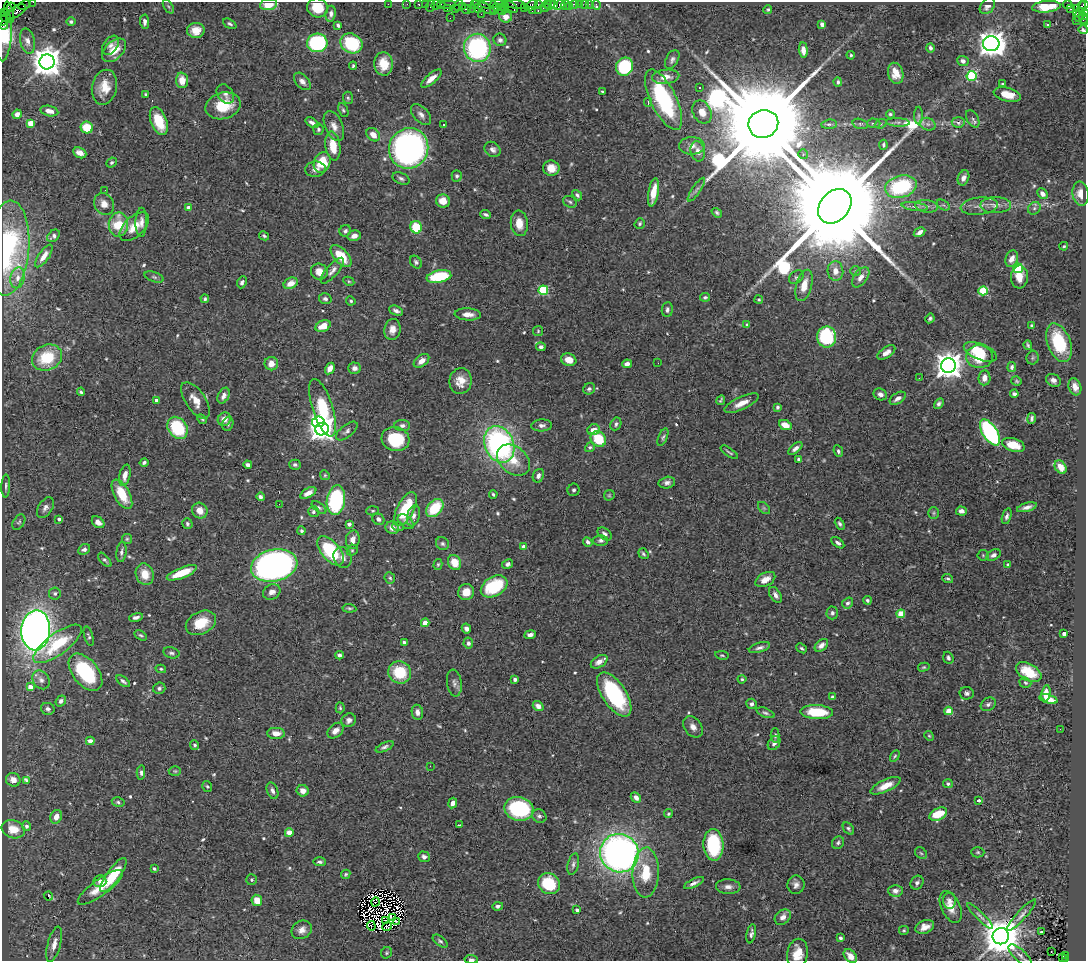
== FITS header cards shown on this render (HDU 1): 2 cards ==
NAXIS1  =                 1084
NAXIS2  =                  959

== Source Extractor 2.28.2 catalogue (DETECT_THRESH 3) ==
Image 1084 x 959 px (HDU 1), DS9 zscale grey, 1 PNG px = 1 image px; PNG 1088 x 963 px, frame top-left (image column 1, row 959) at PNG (2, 2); each listed source drawn as its Kron ellipse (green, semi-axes under 4 px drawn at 4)
Background 1.17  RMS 0.038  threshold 0.113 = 3 sigma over >= 5 px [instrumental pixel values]
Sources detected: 610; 10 with non-positive FLUX_AUTO (blend fragments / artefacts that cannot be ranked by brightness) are neither listed nor drawn; of the other 600, the 500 brightest by FLUX_AUTO listed and drawn (100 fainter detections omitted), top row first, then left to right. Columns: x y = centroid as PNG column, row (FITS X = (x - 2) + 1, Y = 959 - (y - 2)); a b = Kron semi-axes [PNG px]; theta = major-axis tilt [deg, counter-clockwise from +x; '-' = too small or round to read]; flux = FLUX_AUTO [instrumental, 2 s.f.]
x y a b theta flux
33 2 2 2 - 31
269 4 8 5 9 50
388 4 2 2 - 38
407 4 2 2 - 5.6
419 4 3 3 - 110
425 4 2 2 - 35
448 4 8 3 0 170
488 4 8 3 0 190
497 4 7 2 3 260
514 4 11 3 -7 230
538 4 3 2 - 71
547 4 3 2 - 100
554 4 4 3 - 150
574 4 3 2 - 110
579 4 2 2 - 24
584 4 2 2 - 41
589 4 2 2 - 8.2
24 5 6 3 26 82
436 5 5 3 - 69
441 5 4 3 - 82
459 5 5 3 - 93
474 5 4 2 - 69
532 5 7 4 45 250
550 5 5 3 - 170
559 5 6 4 36 150
565 5 5 2 - 28
596 5 5 3 - 22
1067 5 5 3 - 1100
1083 5 5 3 - 120
168 6 8 4 -59 3.6
430 6 6 2 72 190
462 6 3 2 - 24
569 6 2 2 - 14
987 6 9 6 50 15
11 7 4 3 - 97
484 7 13 4 -29 460
501 7 3 3 - 220
512 7 7 3 -43 290
524 7 2 2 - 81
545 7 4 3 - 110
1046 7 14 5 5 68
317 8 10 9 - 58
471 8 3 3 - 42
478 8 5 4 - 310
505 8 5 2 - 160
1077 8 3 3 - 530
447 9 3 2 - 74
455 9 3 3 - 130
466 9 5 3 - 230
495 9 6 3 48 190
768 9 4 4 - 3.9
1071 9 3 2 - 35
501 10 5 3 - 340
532 11 3 3 - 110
538 11 3 2 - 160
1080 11 11 4 73 520
9 12 10 3 -76 360
16 12 11 5 33 610
5 13 4 3 - 54
1076 13 3 3 - 96
1084 13 4 3 - 140
331 14 8 5 81 10
481 14 2 2 - 34
5 17 6 2 -38 220
506 17 6 5 - 20
450 18 2 2 - 13
1083 18 5 4 - 230
3 20 5 2 - 120
1076 21 2 2 - 28
71 22 4 4 - 5.6
145 22 7 4 -86 8.7
1085 23 3 2 - 42
230 24 7 4 -28 5
822 24 4 4 - 18
4 25 4 3 - 180
338 25 4 3 - 6.6
1048 25 3 3 - 28
196 30 9 7 4 30
1083 30 5 4 - 7
4 35 26 8 86 190
500 40 6 6 - 7.9
27 41 12 7 -77 15
317 43 10 9 - 280
351 43 11 9 -28 140
991 44 8 7 - 2900
110 45 11 7 53 12
477 48 14 13 - 390
930 48 4 4 - 7.4
114 50 14 9 43 47
803 50 8 4 -86 14
851 55 4 3 - 3.7
672 59 10 6 61 8.9
963 61 6 5 - 9.9
47 62 7 7 - 4500
384 64 12 9 -86 44
353 66 4 3 - 3.8
625 67 9 8 - 190
896 73 10 7 -74 30
972 76 5 5 - 210
666 77 13 7 5 25
431 79 13 5 40 19
182 80 8 6 -86 30
302 81 10 6 -48 12
838 82 4 4 - 6.2
1002 84 3 3 - 4
104 87 17 12 76 48
699 87 3 3 - 13
603 92 4 3 - 3.6
146 94 4 3 - 3.7
225 94 10 7 -53 11
1007 95 14 7 -13 38
348 98 6 5 - 4.1
664 100 33 13 -64 260
648 102 4 3 - 11
223 106 18 13 14 78
343 110 7 4 -66 4.5
49 111 9 5 -12 20
702 112 12 9 -65 27
17 114 5 4 - 12
890 114 4 4 - 4.5
421 115 12 7 -47 13
919 115 9 4 -90 5
973 119 9 6 -62 7.6
159 121 15 8 -69 86
898 122 12 4 -3 7.6
958 122 6 5 - 8.4
31 123 4 4 - 57
312 123 7 4 -34 11
874 123 6 5 - 6.2
443 124 3 3 - 15
763 124 15 14 - 110000
829 124 7 5 7 5.1
860 124 8 5 -15 5.1
881 124 6 4 22 4.4
928 124 8 6 -21 8.7
334 126 16 9 -67 20
87 128 6 6 - 76
318 129 6 5 - 5.2
373 135 8 6 -45 22
883 145 5 4 - 5.1
333 146 14 7 -82 52
692 146 13 8 0 18
409 148 20 19 - 1000
492 149 9 7 -37 11
698 151 10 7 -79 15
80 153 7 5 -26 17
803 154 5 5 - 3.5
112 162 5 4 - 4.5
322 162 10 8 68 76
551 168 8 7 - 31
315 169 10 7 6 14
457 176 5 5 - 5.8
401 178 9 5 -23 7.6
963 178 8 5 68 11
901 187 16 11 15 230
105 190 2 2 - 5
696 190 14 3 56 7.6
653 192 14 5 80 42
1043 194 6 4 -47 15
1081 194 12 8 -83 28
577 195 6 4 -48 5.9
443 201 7 6 - 31
570 202 7 5 -29 5.6
104 204 11 9 -58 23
943 205 7 4 -32 4.6
996 205 15 8 1 21
835 206 19 14 48 120000
927 206 11 6 -7 11
979 206 19 8 7 19
915 207 13 4 -7 11
189 208 4 4 - 25
1034 208 7 5 46 6.5
717 213 5 4 - 4.4
486 214 5 3 - 6.2
141 222 14 6 88 15
519 223 13 8 -84 34
640 223 5 4 - 4.5
118 225 12 9 87 89
134 227 18 10 43 45
416 227 6 6 - 75
345 231 6 5 - 8.3
920 232 6 4 31 12
54 236 7 5 43 6.5
264 236 5 4 - 4.9
354 236 7 5 15 17
1064 246 4 3 - 3.4
8 248 47 21 85 310
44 256 13 5 55 22
341 256 13 7 -47 70
1012 259 8 6 70 22
416 262 7 5 -52 6
1018 268 5 4 - 180
332 271 16 6 49 14
835 271 10 8 -86 23
856 271 5 5 - 4
319 272 8 8 - 26
154 277 10 5 -19 5.1
439 277 12 6 11 150
796 277 8 6 42 5.8
861 277 11 6 53 17
1019 277 11 8 87 29
18 278 10 7 79 16
349 281 6 4 -28 3.6
242 282 6 4 64 7.2
291 283 7 5 25 25
804 285 16 8 75 31
543 290 5 4 - 170
983 291 5 4 - 130
705 297 5 4 - 5.1
205 299 4 4 - 4.6
325 299 6 5 - 7.3
759 299 4 4 - 3.5
351 301 5 4 - 4.5
667 310 7 5 86 8
396 311 7 4 -23 9.3
468 314 13 6 -3 20
930 318 5 4 - 5.4
747 325 4 3 - 3.7
1031 325 4 4 - 3.4
323 326 8 5 24 38
392 329 10 8 82 20
538 331 5 5 - 3.4
827 337 10 9 - 210
1059 343 20 11 -70 140
1028 345 4 3 - 4.3
541 347 4 4 - 7.9
980 352 17 8 -22 76
886 353 10 5 34 17
979 357 13 11 -3 79
47 358 15 12 24 110
1033 358 7 6 - 4.6
569 360 8 6 -18 32
422 361 9 5 38 18
658 363 2 2 - 4.8
271 364 7 6 - 24
627 364 5 4 - 13
948 366 7 7 - 3400
1012 367 5 4 - 6.1
330 368 6 4 58 23
354 368 6 5 - 12
919 378 2 2 - 5.1
984 378 7 6 - 18
1053 380 8 6 -29 12
461 381 13 11 82 33
1016 381 5 4 - 4
1075 387 9 6 -72 17
589 389 6 5 - 6.1
81 392 4 3 - 5
880 394 7 5 -27 12
1014 394 4 4 - 7.3
224 396 8 5 64 14
898 398 9 5 33 14
156 400 3 3 - 9.9
195 400 21 10 -56 31
721 400 5 3 - 3.7
742 403 19 6 25 26
939 404 6 4 57 7
777 407 4 3 - 4.6
323 408 30 10 -72 180
1032 418 5 3 - 5.6
202 419 5 4 - 3.7
224 419 7 6 - 22
318 422 6 5 - 330
228 424 7 5 73 5.7
616 424 7 5 64 5.5
402 425 8 5 -6 8.6
542 425 10 6 3 11
785 425 6 5 - 28
177 428 12 9 -55 140
322 429 7 6 - 2300
594 430 6 5 - 24
347 431 13 6 39 9.6
990 432 15 7 -57 430
663 437 9 4 67 5.7
395 439 14 12 -16 130
598 439 8 7 - 87
499 444 19 14 -66 640
1013 445 12 6 -16 41
590 447 5 4 - 4.8
795 449 8 4 40 10
838 451 6 4 -67 6.1
729 452 10 2 -35 4.5
799 459 4 4 - 5
513 460 18 13 -39 50
144 463 4 3 - 5.7
248 465 4 4 - 8.4
295 465 6 5 - 6
1061 467 7 5 -54 23
125 475 11 5 77 19
325 475 5 4 - 3.4
538 476 7 5 65 10
667 483 8 5 12 9.5
6 486 11 4 88 6.9
574 490 6 6 - 5.9
308 493 9 4 30 19
122 494 16 7 -61 73
493 494 4 3 - 3.9
609 495 6 5 - 3.4
260 497 4 4 - 7.5
336 500 15 9 82 280
279 504 3 2 - 4.2
319 507 8 4 -37 5.6
1027 507 10 4 16 12
45 508 11 7 58 12
435 508 10 7 48 100
764 508 7 4 -45 4.5
405 509 18 8 63 110
200 511 8 7 - 25
373 511 6 4 2 4
961 511 5 4 - 12
313 512 5 5 - 5.9
934 513 6 5 - 4.9
414 516 11 6 76 11
1007 516 8 4 73 7.4
59 519 4 3 - 6.6
378 519 6 5 - 10
19 522 8 5 57 5.1
98 522 7 5 -40 15
406 522 9 5 -40 8.6
187 524 5 5 - 5
349 524 4 3 - 12
840 524 6 4 -61 5.9
398 527 6 4 -8 3.4
392 528 7 6 - 18
301 531 4 4 - 4.8
605 534 8 5 -41 8.8
127 539 5 5 - 3.9
353 540 9 7 81 19
601 540 7 5 1 8.1
588 542 5 4 - 8.4
838 543 7 4 -37 7.4
442 544 7 6 - 6
524 547 4 4 - 25
84 549 6 5 - 7.5
352 550 6 5 - 4.6
331 551 17 9 -50 170
121 552 10 5 82 8.5
643 554 6 4 -53 5
983 555 5 5 - 4.2
994 555 7 5 29 12
343 557 11 9 -70 17
105 560 9 4 -48 6.2
455 562 8 6 -61 40
438 564 5 4 - 3.6
508 564 6 4 29 6.7
274 565 23 16 13 1300
1008 565 4 4 - 3.8
182 573 16 5 22 63
145 574 11 9 -72 38
390 578 6 5 - 4.5
948 578 5 3 - 4.9
765 579 11 6 28 23
494 586 14 9 30 150
272 592 9 7 29 16
466 592 8 7 - 28
55 593 6 6 - 5.3
775 595 9 5 -57 12
867 600 4 3 - 4.6
848 603 6 5 - 6.9
349 608 7 4 -7 4.4
832 613 6 6 - 7
901 614 4 4 - 84
136 617 7 4 11 9
201 623 16 11 26 54
425 623 4 4 - 43
466 629 5 4 - 11
36 630 20 14 86 2000
1064 634 3 3 - 13
141 635 7 4 -30 4.3
530 635 6 4 8 8
89 636 10 4 -74 5.3
404 642 4 3 - 4.6
468 643 5 5 - 7.9
58 644 29 10 36 120
821 645 8 5 41 12
759 648 11 5 17 10
802 648 6 4 -39 4.3
171 653 8 5 -13 6.5
339 655 4 4 - 8
722 655 6 4 -10 3.5
948 658 6 5 - 5.9
599 662 9 5 32 17
924 667 6 4 15 3.5
161 669 5 4 - 3.9
86 672 21 12 -51 210
400 672 11 11 - 97
1029 672 14 8 -30 69
515 679 4 3 - 8.2
742 679 4 3 - 4.5
41 680 10 8 -56 12
123 681 8 4 -36 6.4
454 683 13 7 -82 12
1025 683 6 5 - 4.3
30 687 4 4 - 27
159 688 6 5 - 6.7
967 693 7 6 - 7.5
1046 693 8 4 83 27
614 694 25 12 -56 250
832 697 3 3 - 4.8
1049 699 9 4 -15 22
61 701 6 4 52 7.6
751 704 5 5 - 8.6
988 704 8 6 34 8.2
538 706 5 4 - 15
340 708 5 4 - 3.9
48 709 7 6 - 8.2
948 711 4 4 - 46
417 712 7 5 -80 12
817 712 16 7 -3 92
765 713 9 4 -21 6.1
349 720 7 6 - 10
693 727 12 8 -54 17
1060 729 2 2 - 3.7
335 731 9 6 42 18
276 733 9 5 -3 23
775 735 7 4 88 5
929 736 5 4 - 3.4
90 741 4 3 - 22
774 743 8 5 56 8.5
195 745 5 4 - 4.7
385 747 9 4 25 7.6
895 756 6 4 58 3.4
430 766 2 2 - 6.2
175 771 6 5 - 3.7
141 773 7 4 -89 7.2
13 780 7 6 - 22
27 780 4 3 - 15
948 784 5 4 - 6
207 786 6 4 -55 4.1
886 786 16 6 25 31
272 791 9 5 -70 9.3
303 791 6 5 - 24
636 797 6 4 -45 13
979 800 4 3 - 8.1
118 802 6 4 -12 5.1
453 803 5 4 - 15
519 809 15 12 -12 260
668 814 4 4 - 4
938 814 9 6 25 67
539 816 7 6 - 7.4
56 817 7 5 68 21
459 825 4 2 - 4.2
27 826 5 4 - 9.5
13 829 12 9 -19 45
848 829 7 4 -51 4.9
289 833 4 4 - 41
838 843 6 5 - 5.6
713 845 16 10 -86 170
978 852 7 5 -2 4.3
619 853 19 19 - 1400
921 853 6 5 - 4.5
424 857 6 5 - 8.4
320 862 6 4 -2 6
573 864 11 5 76 8.4
154 869 3 3 - 5.2
646 872 25 13 88 93
346 874 5 4 - 4.4
113 875 20 6 54 100
252 880 5 5 - 4.5
100 881 6 6 - 11
694 883 11 4 26 8.9
917 883 7 6 - 9.1
549 884 11 10 - 120
796 885 9 8 - 12
100 887 27 8 36 55
728 887 12 7 -3 16
895 891 7 6 - 12
48 896 5 3 - 30
257 900 6 5 - 34
949 901 8 6 -89 9.8
375 902 5 2 - 4.5
498 906 5 4 - 7.2
951 907 17 9 -65 31
577 910 3 3 - 9.2
1022 915 20 4 48 12
980 916 17 4 -45 9
393 917 4 2 - 3.8
783 917 9 7 41 17
385 920 2 2 - 6.9
396 921 4 2 - 4.4
371 926 5 2 - 4.7
387 926 5 3 - 3.6
925 927 10 6 23 21
302 930 10 9 - 20
904 930 5 4 - 3.4
1041 932 3 3 - 22
751 934 10 4 79 9.2
1001 936 8 8 - 8600
840 938 4 4 - 5.9
440 941 8 4 -37 5.8
54 944 18 6 75 24
1051 952 2 2 - 3.7
386 953 6 5 - 4.3
797 953 15 10 80 43
1020 955 14 6 -43 12
1066 955 3 2 - 280
850 956 8 5 -47 22
1062 958 3 3 - 120
471 959 7 3 -6 4.9
1065 959 3 2 - 140
At the frame edge (FLAGS 8, measured only in part): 13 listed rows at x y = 33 2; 269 4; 9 12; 1084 13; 1083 18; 3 20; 1085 23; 1083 30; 4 35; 8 248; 797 953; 471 959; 1065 959
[100 fainter detections neither listed nor drawn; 10 non-positive-flux detections neither listed nor drawn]